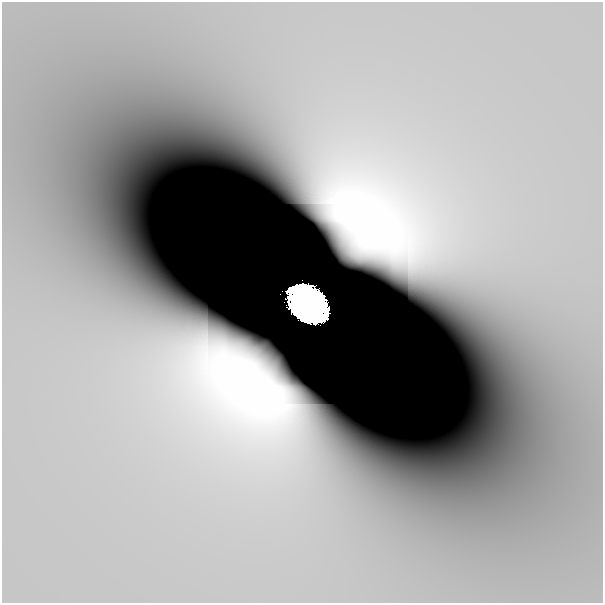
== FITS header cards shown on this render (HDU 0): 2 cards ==
NAXIS1  =                  601
NAXIS2  =                  601

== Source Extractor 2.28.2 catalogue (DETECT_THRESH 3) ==
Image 601 x 601 px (HDU 0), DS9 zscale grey, 1 PNG px = 1 image px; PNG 605 x 605 px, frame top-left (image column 1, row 601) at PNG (2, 2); no overlay
Background 2.01e-11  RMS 1.6e-10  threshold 4.66e-10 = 3 sigma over >= 5 px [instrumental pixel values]
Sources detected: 4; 2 with non-positive FLUX_AUTO (blend fragments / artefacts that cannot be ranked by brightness) are not listed; the other 2 listed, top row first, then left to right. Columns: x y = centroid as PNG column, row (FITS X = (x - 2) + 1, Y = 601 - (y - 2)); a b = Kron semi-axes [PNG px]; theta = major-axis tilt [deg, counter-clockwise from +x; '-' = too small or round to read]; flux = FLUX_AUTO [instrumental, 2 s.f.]
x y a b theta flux
303 299 19 15 33 57
311 304 19 19 - 58
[2 non-positive-flux detections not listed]